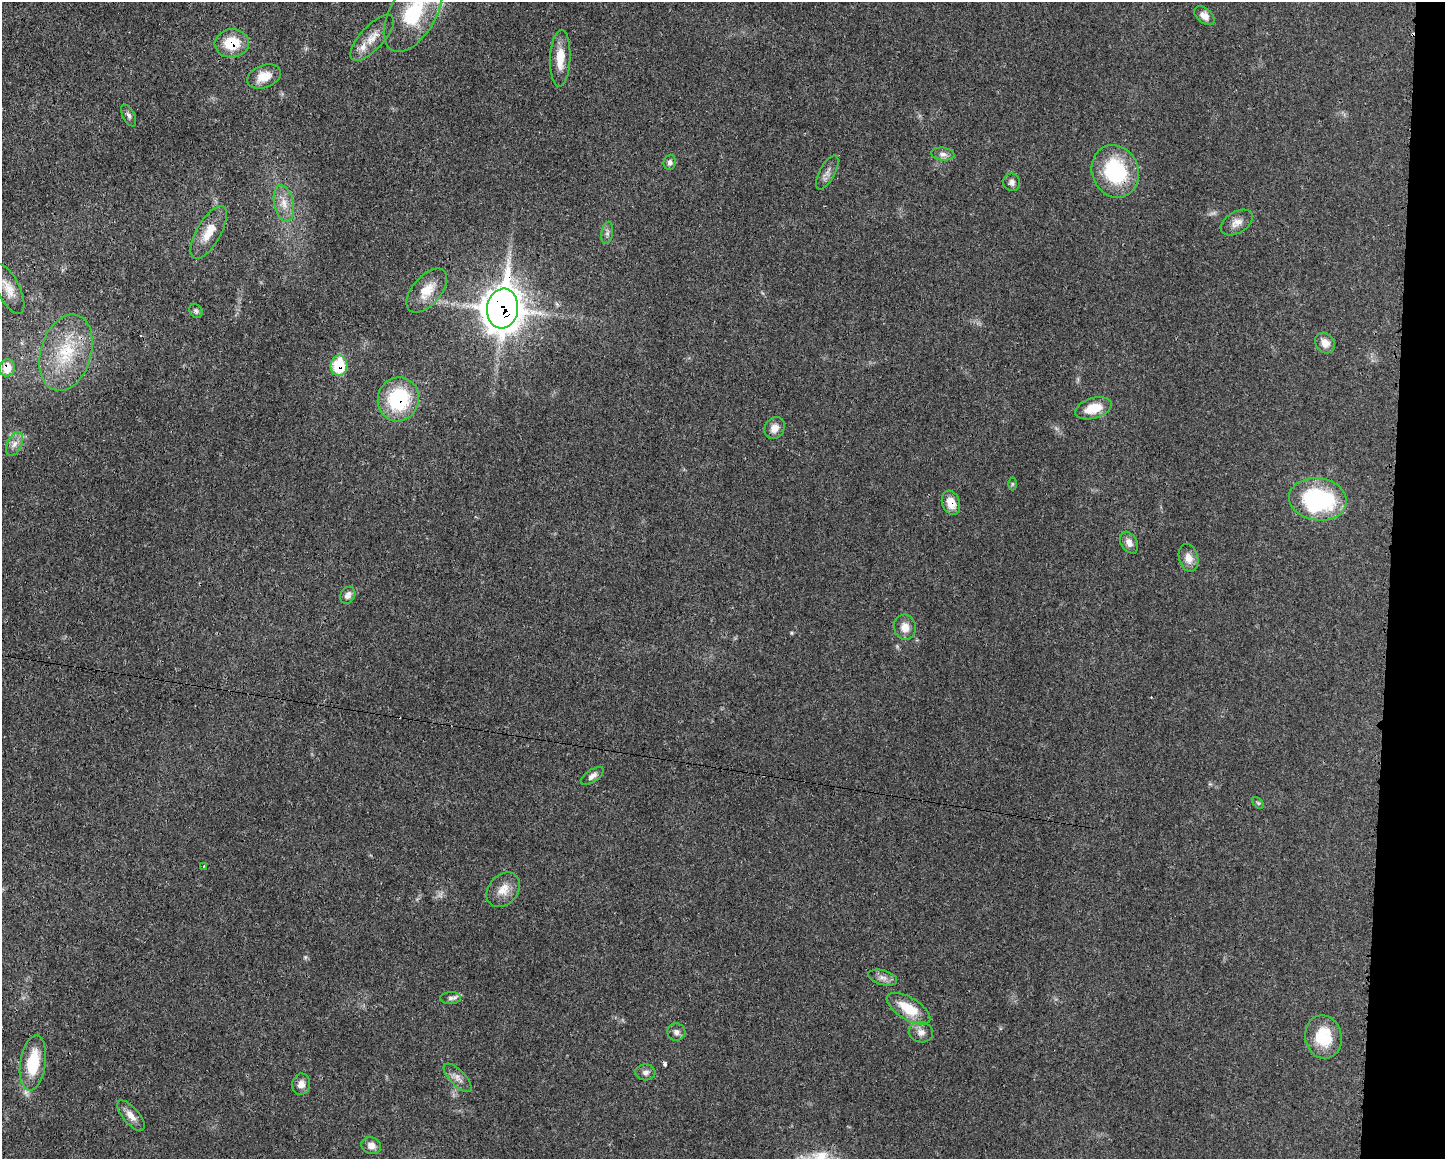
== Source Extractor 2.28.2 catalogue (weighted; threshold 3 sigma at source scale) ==
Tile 6 of 3 x 4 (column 3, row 2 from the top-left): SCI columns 3000-4442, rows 2323-3479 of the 4674 x 4642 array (HDU 1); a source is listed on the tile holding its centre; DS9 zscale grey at full resolution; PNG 1447 x 1161 px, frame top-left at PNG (2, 2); each listed source drawn as its Kron ellipse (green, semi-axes under 4 px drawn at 4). Shown black and unused: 4% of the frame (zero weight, under 3 of 4 exposures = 1% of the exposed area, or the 3 px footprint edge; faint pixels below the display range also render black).
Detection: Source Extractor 2.28.2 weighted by HDU 2 'WHT'; one run over the whole footprint, this tile lists its part. Background 0.021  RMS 0.0023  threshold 0.0102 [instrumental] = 3 sigma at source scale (4.5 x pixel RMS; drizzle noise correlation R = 1.50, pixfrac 1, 0.05/0.05 arcsec/px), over >= 5 px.
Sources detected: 53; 1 cosmic-ray / hot-pixel residue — neither listed nor drawn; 1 inside a brighter listed object's ellipse — not listed separately; the other 51 listed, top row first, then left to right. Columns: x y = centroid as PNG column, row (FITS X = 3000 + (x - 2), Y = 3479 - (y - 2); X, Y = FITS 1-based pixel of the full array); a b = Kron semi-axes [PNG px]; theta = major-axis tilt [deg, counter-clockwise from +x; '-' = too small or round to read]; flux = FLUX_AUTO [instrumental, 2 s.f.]
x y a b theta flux
413 13 43 23 59 17
1204 16 12 7 -41 1.6
372 38 29 11 47 3.4
232 43 17 14 5 6.9
560 58 28 10 88 4.3
264 77 17 11 20 3.5
129 115 12 6 -63 0.77
943 154 12 6 -5 1
670 162 8 6 85 0.72
1115 171 27 23 -67 18
827 172 19 7 61 1.4
1012 182 9 8 - 0.99
284 203 18 9 -78 2.8
1237 222 17 10 30 2
209 232 30 12 60 4.3
607 233 11 6 81 0.79
8 289 27 11 -64 3.2
427 290 26 14 49 4.4
503 309 20 15 82 460
196 311 8 6 -54 0.55
1325 343 11 9 -53 2.1
66 353 39 25 73 13
339 366 10 8 82 9.9
7 368 8 7 - 3.7
398 399 22 20 73 17
1093 408 19 10 17 5.2
775 428 12 9 57 2
15 444 12 7 63 1.4
1012 484 6 4 89 0.31
1318 499 29 21 -8 29
951 503 12 9 -70 3.1
1129 543 12 8 -59 1.6
1189 558 14 9 -75 2.1
348 595 9 7 59 1.1
905 627 13 11 -77 2.3
592 776 13 6 34 0.96
1258 803 7 4 -45 0.34
204 866 3 3 - 0.32
503 890 19 14 48 3.1
883 978 15 7 -15 1.2
451 998 10 6 1 0.74
908 1009 24 11 -31 6.4
676 1032 9 8 - 0.99
921 1032 12 10 -10 1.5
1323 1037 22 18 -79 8.5
33 1063 28 12 81 9.8
645 1072 10 8 0 0.96
458 1078 18 7 -45 1.6
301 1084 10 9 - 1.6
131 1116 19 8 -50 2.1
371 1146 10 8 -20 1.6
Overlapping masked pixels (flux is a lower limit): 7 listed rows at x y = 232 43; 1115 171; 503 309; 339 366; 7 368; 398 399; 951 503
Isophote crosses this tile's border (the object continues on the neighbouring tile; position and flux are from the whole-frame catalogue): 1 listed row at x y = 413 13